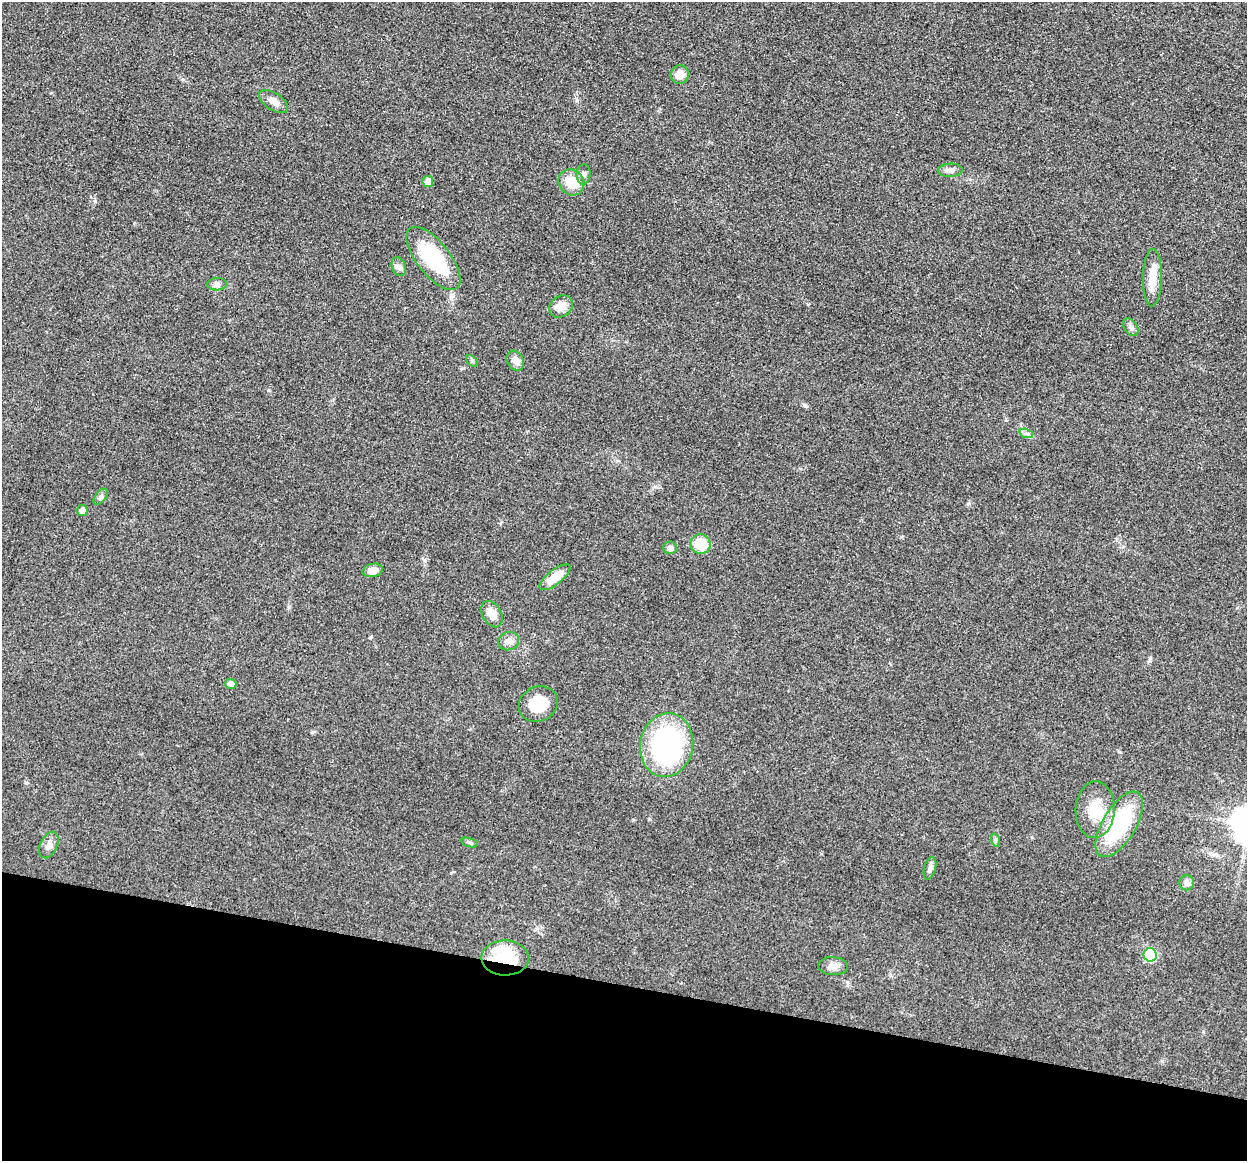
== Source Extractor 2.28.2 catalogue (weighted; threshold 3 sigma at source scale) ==
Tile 15 of 4 x 4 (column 3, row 4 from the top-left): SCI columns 2498-3742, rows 129-1287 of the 4993 x 5012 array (HDU 1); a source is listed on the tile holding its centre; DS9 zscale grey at full resolution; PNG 1249 x 1163 px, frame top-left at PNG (2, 2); each listed source drawn as its Kron ellipse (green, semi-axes under 4 px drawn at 4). Shown black and unused: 15% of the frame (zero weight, under 3 of 4 exposures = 1% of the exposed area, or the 3 px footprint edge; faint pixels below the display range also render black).
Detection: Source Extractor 2.28.2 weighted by HDU 2 'WHT'; one run over the whole footprint, this tile lists its part. Background 0.103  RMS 0.0077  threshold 0.0345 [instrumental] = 3 sigma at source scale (4.5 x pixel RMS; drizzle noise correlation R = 1.50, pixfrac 1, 0.05/0.05 arcsec/px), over >= 5 px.
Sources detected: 36; all 36 listed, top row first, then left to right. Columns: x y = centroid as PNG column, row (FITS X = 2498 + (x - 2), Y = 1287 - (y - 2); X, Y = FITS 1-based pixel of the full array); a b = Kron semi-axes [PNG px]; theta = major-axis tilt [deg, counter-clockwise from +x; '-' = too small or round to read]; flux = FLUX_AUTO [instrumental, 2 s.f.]
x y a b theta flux
680 75 9 9 - 9.3
274 101 16 8 -35 6
950 170 12 6 2 3.6
583 174 10 7 84 2.8
428 181 5 5 - 7.8
571 182 14 12 -47 13
433 258 38 16 -52 58
399 267 10 7 -70 2.6
1152 278 29 9 89 12
217 284 10 6 1 2.5
561 306 12 10 36 7.6
1131 327 9 6 -56 2.6
472 361 7 4 -46 1.3
515 361 10 8 -61 4.6
1026 433 7 4 -19 1.7
101 497 9 5 54 2.1
82 511 5 5 - 4.3
700 544 10 10 - 18
670 548 6 6 - 1.8
373 570 10 6 11 6.4
555 577 19 7 38 14
492 614 14 9 -61 8.6
509 641 10 9 - 3.8
231 684 5 5 - 5.1
538 704 20 17 26 21
667 745 32 26 79 140
1095 810 28 19 87 21
1119 824 37 16 59 66
995 840 7 4 -71 1.3
469 842 8 3 -19 1.4
49 845 14 8 64 4.9
930 868 11 5 74 2.6
1187 883 7 7 - 2.6
1150 955 6 6 - 76
505 958 24 17 -1 40
833 966 15 9 -4 4.9
Overlapping masked pixels (flux is a lower limit): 1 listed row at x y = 505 958
Unlisted compact peaks at least as high as the median listed source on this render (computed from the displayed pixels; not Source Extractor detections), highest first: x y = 95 201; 804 405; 269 390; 649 819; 577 100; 312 732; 808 304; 1150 658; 26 783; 370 638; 424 560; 968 504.